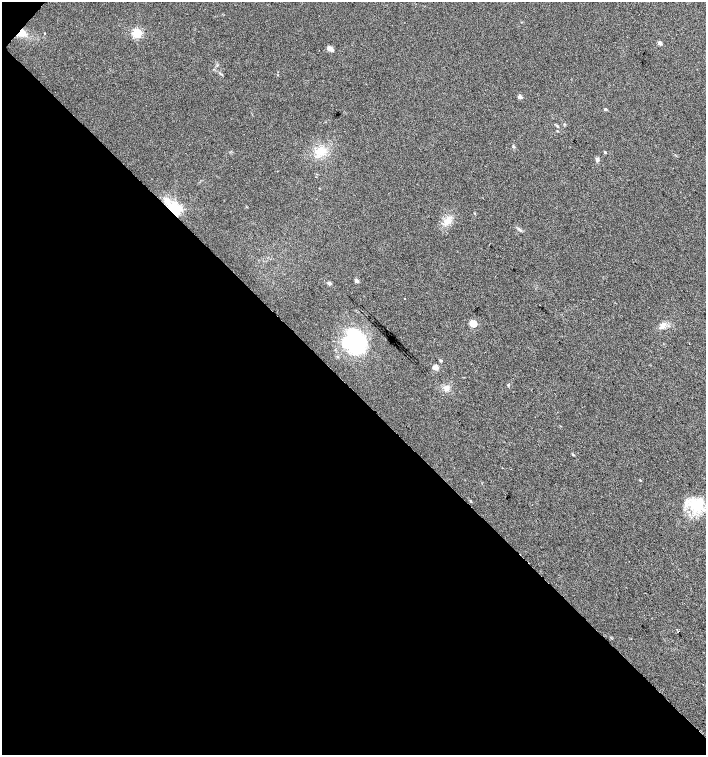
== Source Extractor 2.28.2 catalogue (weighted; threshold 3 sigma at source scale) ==
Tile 9 of 4 x 4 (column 1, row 3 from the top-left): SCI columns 163-1570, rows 1510-3014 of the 6025 x 6023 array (HDU 1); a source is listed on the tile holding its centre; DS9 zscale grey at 2 x 2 block average (1 PNG px = mean of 2 x 2 image px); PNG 708 x 757 px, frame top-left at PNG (2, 2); no overlay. Shown black and unused: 49% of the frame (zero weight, under 2 of 3 exposures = <1% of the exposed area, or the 3 px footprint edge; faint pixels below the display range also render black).
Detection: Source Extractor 2.28.2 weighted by HDU 2 'WHT'; one run over the whole footprint, this tile lists its part. Background 0.0301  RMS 0.0063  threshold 0.0283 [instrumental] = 3 sigma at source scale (4.5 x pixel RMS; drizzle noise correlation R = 1.50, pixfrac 1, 0.0396/0.0396 arcsec/px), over >= 5 px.
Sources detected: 30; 1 inside a brighter listed object's ellipse — not listed separately; the other 29 listed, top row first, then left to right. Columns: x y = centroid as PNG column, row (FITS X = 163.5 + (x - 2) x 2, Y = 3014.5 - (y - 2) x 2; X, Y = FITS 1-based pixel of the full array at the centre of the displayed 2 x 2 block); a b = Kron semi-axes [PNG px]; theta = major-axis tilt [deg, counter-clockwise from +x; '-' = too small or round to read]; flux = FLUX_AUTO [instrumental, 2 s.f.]
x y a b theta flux
21 33 11 7 20 14
137 33 3 3 - 150
660 43 2 2 - 12
330 49 7 5 -47 6.8
520 97 2 2 - 13
605 109 3 3 - 2.3
557 126 4 3 - 1.8
557 131 3 2 - 0.91
321 151 12 10 19 20
605 152 3 2 - 2.5
597 159 5 4 - 3.1
175 209 5 3 - 350
448 221 10 7 17 11
519 229 5 3 - 2.4
356 280 2 2 - 9.6
329 283 2 2 - 8.5
405 298 2 2 - 1.1
473 323 3 3 - 60
663 326 9 6 46 8
355 342 21 19 -51 150
441 361 2 2 - 2.8
435 367 3 3 - 29
446 388 7 6 - 7.2
573 455 3 2 - 1.9
640 480 4 2 - 0.88
470 501 3 2 - 1.1
696 505 20 14 -44 41
677 629 2 2 - 0.81
678 631 2 2 - 5.7
Overlapping masked pixels (flux is a lower limit): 2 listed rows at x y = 21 33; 175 209
Diffuse or blended objects may show on this block-average render without a row.